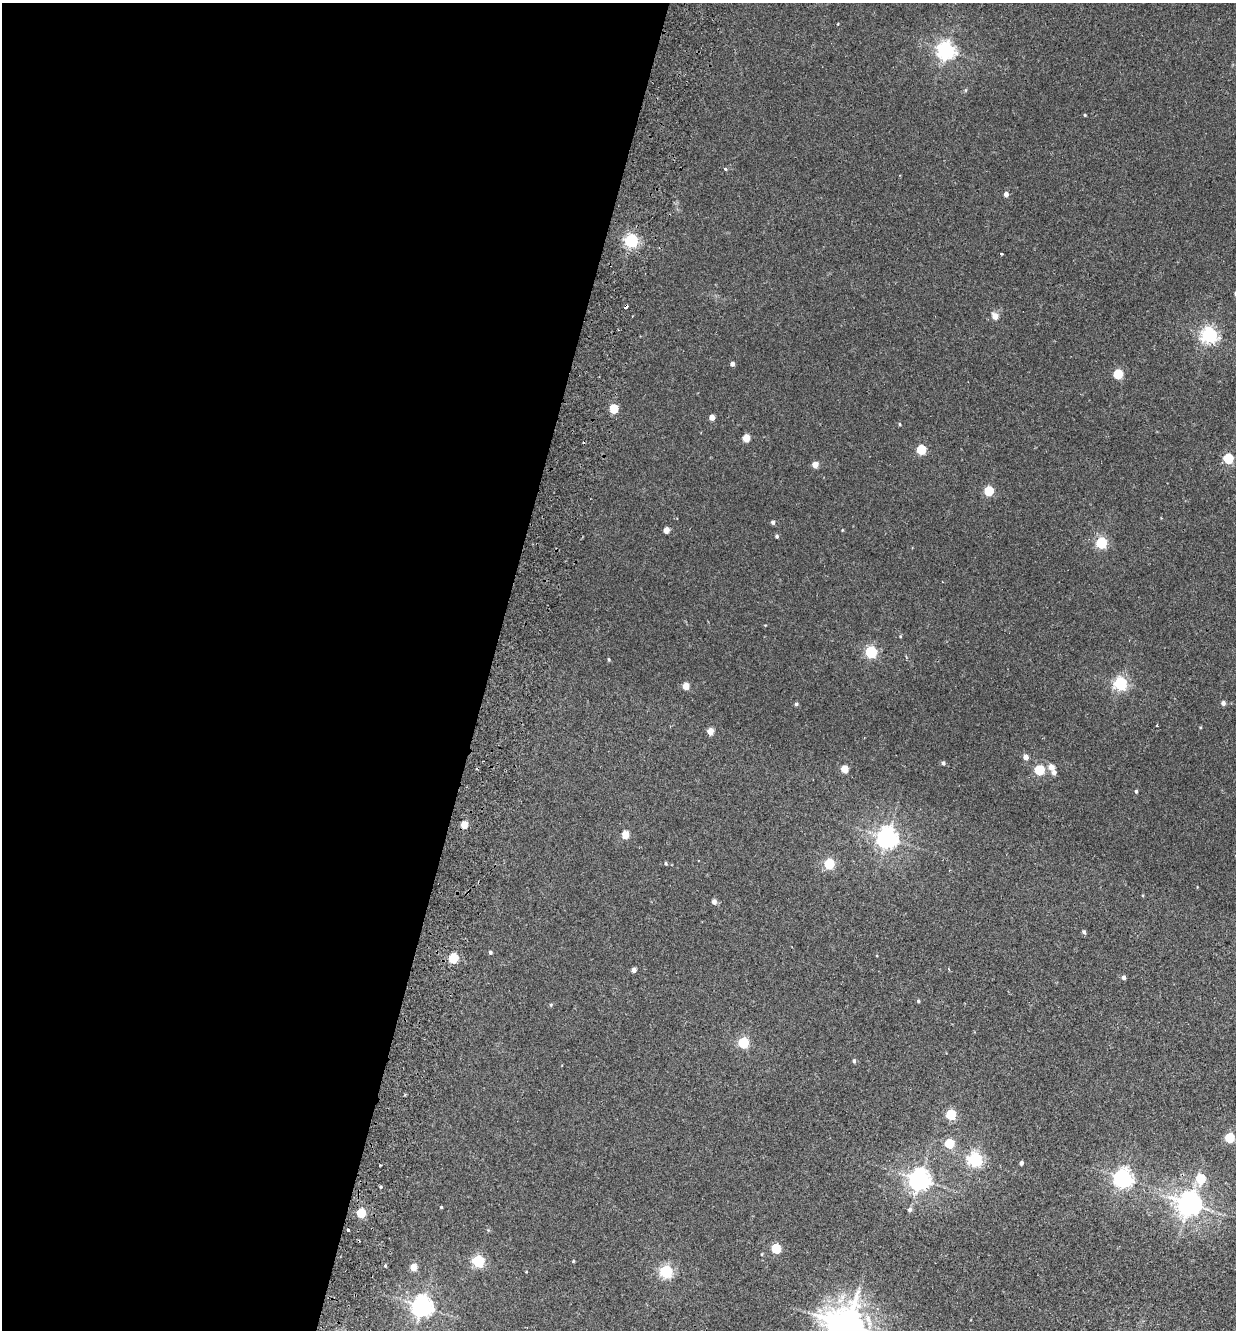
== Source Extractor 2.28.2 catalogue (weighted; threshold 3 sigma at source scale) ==
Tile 5 of 4 x 4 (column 1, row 2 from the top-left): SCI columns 315-1548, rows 2677-4004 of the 5438 x 5356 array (HDU 1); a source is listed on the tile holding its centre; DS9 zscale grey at full resolution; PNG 1238 x 1332 px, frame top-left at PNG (2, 3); no overlay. Shown black and unused: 40% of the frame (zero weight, under 2 of 3 exposures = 3% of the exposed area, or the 3 px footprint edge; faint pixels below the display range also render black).
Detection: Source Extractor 2.28.2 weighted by HDU 2 'WHT'; one run over the whole footprint, this tile lists its part. Background 0.026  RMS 0.0068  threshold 0.0307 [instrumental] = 3 sigma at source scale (4.5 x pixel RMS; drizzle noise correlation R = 1.50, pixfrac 1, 0.05/0.05 arcsec/px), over >= 5 px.
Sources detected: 77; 2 cosmic-ray / hot-pixel residue — not listed; the other 75 listed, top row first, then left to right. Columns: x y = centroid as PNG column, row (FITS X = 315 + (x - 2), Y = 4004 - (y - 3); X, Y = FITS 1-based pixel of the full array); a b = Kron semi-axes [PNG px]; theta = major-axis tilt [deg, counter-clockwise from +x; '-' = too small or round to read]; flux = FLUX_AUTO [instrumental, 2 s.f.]
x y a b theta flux
946 50 6 6 - 270
966 90 6 4 89 0.75
1085 115 3 3 - 0.63
726 169 3 3 - 1.5
1006 194 4 4 - 3.4
631 241 6 5 - 130
1001 254 3 2 - 0.81
995 316 6 5 - 5.9
1209 335 6 6 - 180
732 364 4 4 - 2.5
1118 374 5 5 - 34
613 409 5 5 - 30
712 417 4 4 - 6
900 424 4 3 - 0.66
746 438 5 4 - 16
921 450 5 5 - 36
1228 458 5 5 - 45
815 465 4 4 - 9.1
989 491 5 5 - 38
773 522 5 4 - 1.5
666 530 5 4 - 6.9
777 536 4 4 - 1.1
1101 543 5 5 - 72
900 636 4 4 - 0.67
871 652 5 5 - 78
609 659 4 3 - 0.72
1120 684 6 5 - 120
686 686 5 4 - 12
1223 703 4 4 - 2.5
796 704 4 4 - 1.3
710 731 5 4 - 10
1026 757 5 4 - 4.7
943 763 4 4 - 1.6
1051 767 5 5 - 6.2
844 769 5 4 - 15
1039 770 5 5 - 44
1054 773 5 5 - 2.9
1136 791 4 3 - 1
464 825 5 4 - 15
625 835 5 4 - 16
887 838 7 7 - 420
666 863 4 3 - 0.8
829 864 5 5 - 55
714 902 5 4 - 3.7
1084 932 5 4 - 1.5
490 952 4 4 - 1.3
453 958 5 5 - 45
634 970 4 4 - 3.7
1123 978 4 4 - 2.7
918 1001 4 3 - 0.98
743 1043 5 5 - 62
854 1061 5 4 - 1.2
950 1115 5 5 - 50
1229 1138 5 5 - 36
949 1143 5 5 - 36
975 1159 6 6 - 150
1021 1163 4 4 - 2.1
1123 1178 7 6 - 300
1201 1179 6 5 - 26
919 1180 7 7 - 440
1189 1204 7 7 - 670
441 1207 3 3 - 0.68
910 1210 6 5 - 1.9
361 1213 5 5 - 38
348 1230 3 3 - 0.97
776 1249 5 5 - 41
761 1254 4 3 - 0.63
478 1261 5 5 - 90
573 1261 4 3 - 0.58
385 1265 4 4 - 0.73
413 1267 5 4 - 12
526 1272 4 2 - 0.4
666 1272 5 5 - 110
422 1306 7 7 - 430
847 1325 11 11 - 1800
Isophote crosses this tile's border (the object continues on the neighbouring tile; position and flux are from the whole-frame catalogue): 1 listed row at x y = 847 1325